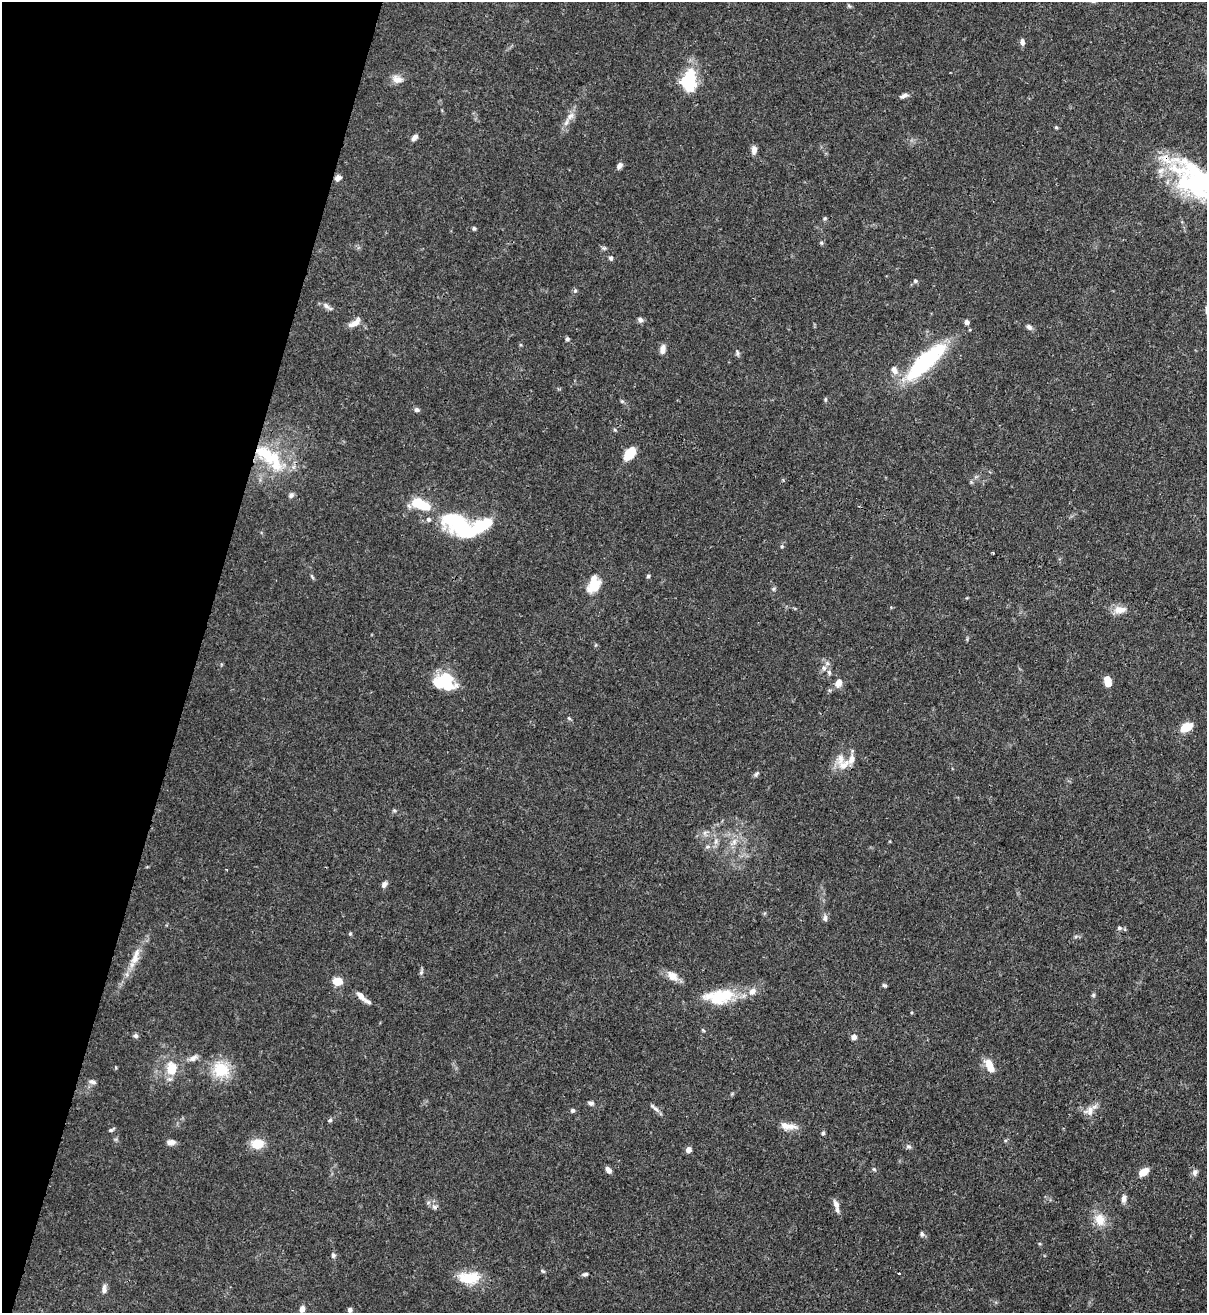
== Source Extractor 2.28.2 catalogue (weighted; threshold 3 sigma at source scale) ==
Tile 9 of 4 x 4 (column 1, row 3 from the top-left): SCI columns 221-1425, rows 1345-2655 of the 5383 x 5308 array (HDU 1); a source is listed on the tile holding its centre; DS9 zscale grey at full resolution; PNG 1209 x 1315 px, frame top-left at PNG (2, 2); no overlay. Shown black and unused: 16% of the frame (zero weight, under 3 of 4 exposures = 7% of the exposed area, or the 3 px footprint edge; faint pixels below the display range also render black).
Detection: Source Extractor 2.28.2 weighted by HDU 2 'WHT'; one run over the whole footprint, this tile lists its part. Background 0.1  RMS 0.0041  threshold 0.0185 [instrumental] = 3 sigma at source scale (4.5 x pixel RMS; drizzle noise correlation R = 1.50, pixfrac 1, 0.05/0.05 arcsec/px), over >= 5 px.
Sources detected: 112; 2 inside a brighter object's white glare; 1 cosmic-ray / hot-pixel residue — not listed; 9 inside a brighter listed object's ellipse — not listed separately; the other 100 listed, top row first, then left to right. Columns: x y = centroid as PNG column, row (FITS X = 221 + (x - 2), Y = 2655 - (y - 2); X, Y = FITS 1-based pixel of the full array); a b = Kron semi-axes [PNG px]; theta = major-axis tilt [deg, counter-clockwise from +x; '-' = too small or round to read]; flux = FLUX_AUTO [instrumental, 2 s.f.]
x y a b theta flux
849 6 7 4 -37 0.59
1022 42 8 5 -84 1.5
397 79 13 10 -21 3
688 80 23 18 71 18
903 96 11 5 27 1.6
570 116 13 7 45 2.8
1056 127 5 4 - 0.54
414 137 9 5 46 1.6
754 150 9 6 86 2.2
619 166 8 6 51 1.6
338 178 7 6 - 2
1198 184 68 28 -41 63
825 218 5 4 - 0.58
474 228 5 4 - 0.73
821 243 5 5 - 0.59
611 258 6 5 - 0.88
915 281 5 5 - 0.7
575 290 6 5 - 0.72
327 306 16 5 -34 1.7
640 320 7 6 - 1.3
966 322 5 5 - 1.6
355 323 17 7 31 3.3
1029 327 7 6 - 1.4
567 339 5 5 - 0.81
662 349 12 7 76 2.3
737 353 9 3 -79 0.78
925 362 53 16 43 42
894 370 11 8 -63 2.6
417 410 7 5 -9 1.1
630 454 13 9 51 8.7
267 455 46 19 -32 25
291 495 8 6 47 1.2
420 504 22 10 -21 13
428 519 6 6 - 1.1
459 525 27 13 -67 25
479 526 34 13 25 21
782 546 5 4 - 0.55
648 576 5 4 - 0.62
312 577 8 3 -45 0.55
595 585 22 12 38 7.1
773 589 6 5 - 0.68
1120 610 14 8 3 4.6
824 668 7 7 - 1.5
1107 681 9 5 -76 12
444 682 23 17 -10 20
838 683 11 7 71 3.1
569 718 5 4 - 0.53
1186 727 14 9 30 6.5
844 765 19 11 40 5.1
756 774 9 4 45 0.82
394 810 6 4 -19 0.53
716 841 7 4 72 1
734 842 8 5 61 1.7
384 884 9 6 57 1.4
825 918 9 6 85 1.3
1119 928 6 5 - 0.84
350 934 6 3 19 0.46
135 957 26 9 73 6.1
421 972 8 5 70 0.82
672 976 16 10 -43 4
337 981 8 7 - 7
884 985 7 4 -18 0.64
1093 995 5 5 - 0.65
720 996 39 18 7 18
362 997 21 6 -40 3.4
703 1030 5 4 - 0.45
136 1036 6 6 - 0.95
854 1037 6 6 - 1.9
193 1058 13 7 34 2
989 1063 14 9 -71 4.5
171 1069 20 14 -90 8.2
221 1069 22 19 -37 13
92 1082 10 6 -16 1.4
591 1103 7 5 -7 1.1
654 1108 17 4 -40 1.6
572 1110 5 5 - 0.9
1090 1110 13 10 48 3.4
330 1120 6 5 - 0.76
787 1126 22 8 -8 4.2
111 1130 8 4 30 0.78
823 1133 5 4 - 0.85
171 1142 10 6 5 2
257 1144 12 10 4 8.1
908 1146 9 4 -1 0.84
688 1150 6 5 - 2.3
608 1170 8 5 -51 1.9
1144 1172 10 6 32 5.2
1195 1172 9 7 71 1.5
1124 1199 9 6 82 1.9
836 1206 18 6 -76 2.4
1100 1220 16 13 -69 6.4
922 1234 8 5 -79 0.84
333 1255 6 6 - 0.94
542 1271 7 4 -27 0.59
585 1274 7 4 8 0.85
899 1274 3 2 - 0.66
469 1278 28 14 0 11
104 1289 12 6 84 1.7
302 1309 7 6 - 2
350 1310 5 5 - 1.1
Overlapping masked pixels (flux is a lower limit): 3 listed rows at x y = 338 178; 1198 184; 267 455
Isophote crosses this tile's border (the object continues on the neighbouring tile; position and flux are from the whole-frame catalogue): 1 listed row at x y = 1198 184